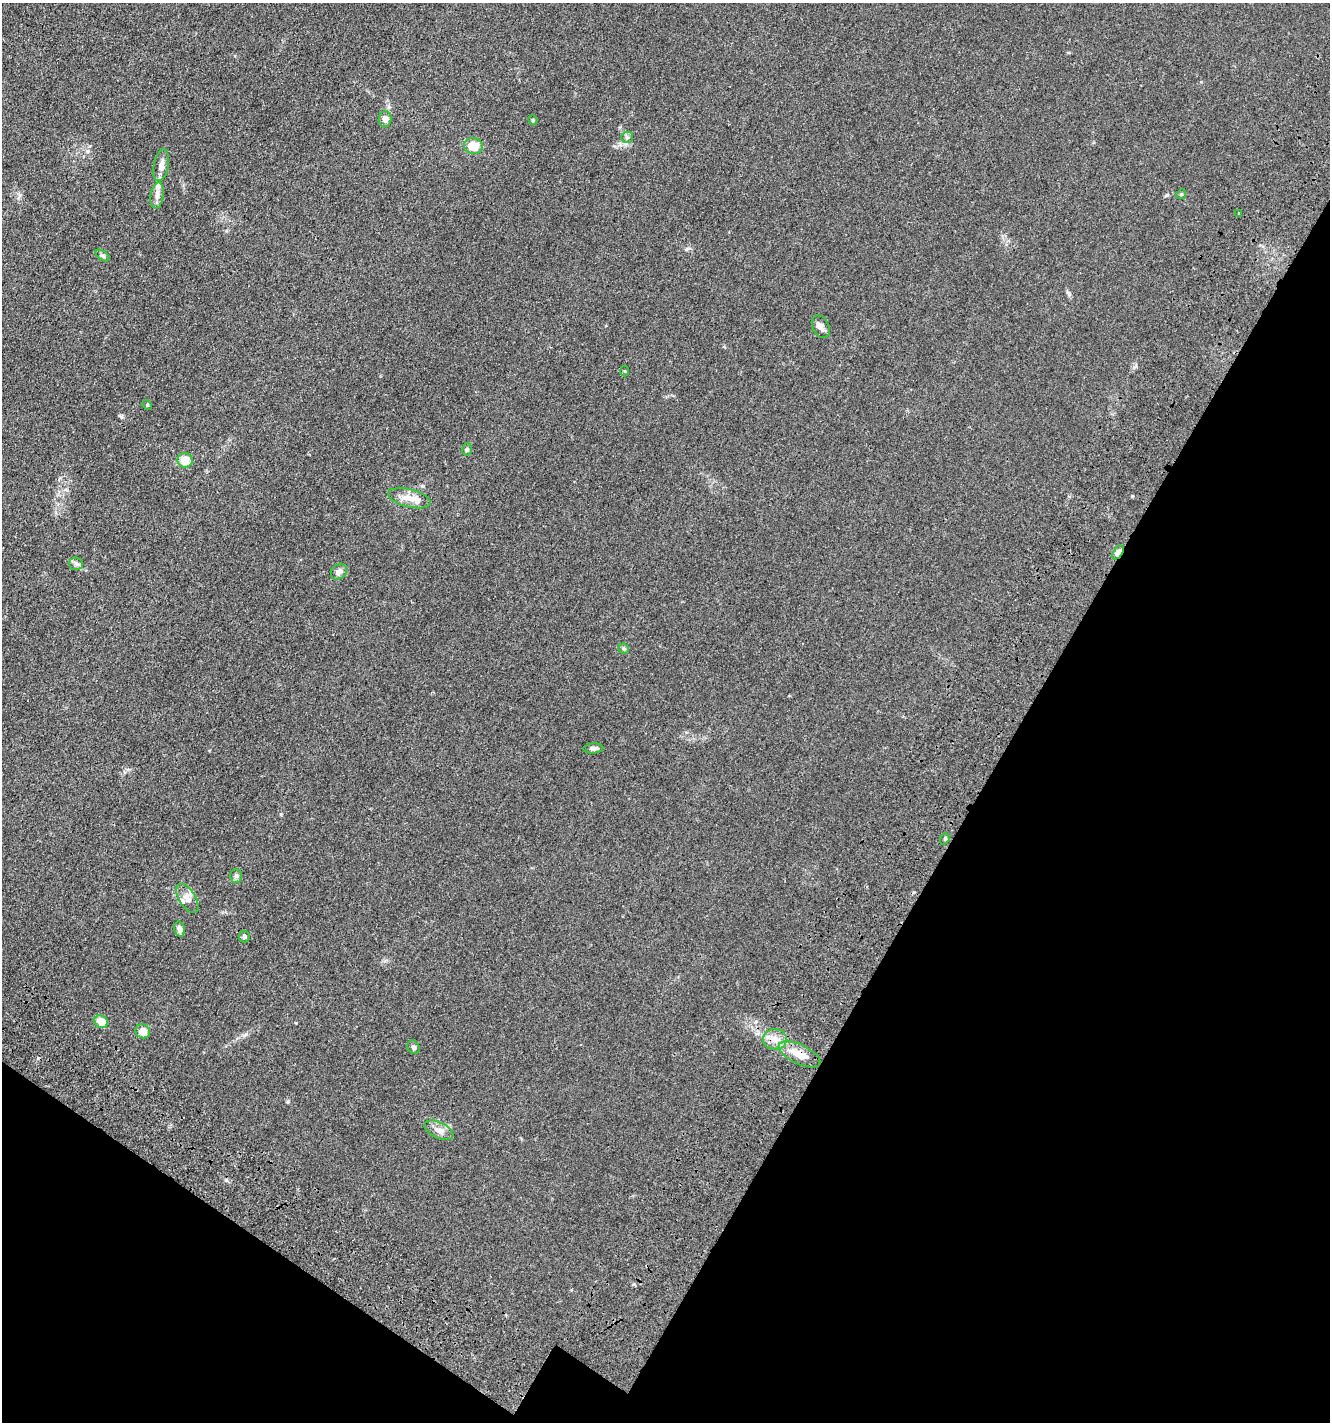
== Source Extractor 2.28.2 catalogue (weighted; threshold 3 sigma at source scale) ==
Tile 15 of 4 x 4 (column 3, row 4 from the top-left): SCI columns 3146-4473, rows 210-1629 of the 6106 x 6096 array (HDU 1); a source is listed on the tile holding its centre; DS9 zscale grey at full resolution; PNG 1332 x 1424 px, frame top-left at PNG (2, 3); each listed source drawn as its Kron ellipse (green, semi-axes under 4 px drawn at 4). Shown black and unused: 29% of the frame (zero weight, under 3 of 4 exposures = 11% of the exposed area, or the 3 px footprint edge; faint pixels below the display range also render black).
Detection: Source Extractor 2.28.2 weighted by HDU 2 'WHT'; one run over the whole footprint, this tile lists its part. Background 0.0444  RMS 0.0053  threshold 0.0239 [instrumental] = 3 sigma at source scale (4.5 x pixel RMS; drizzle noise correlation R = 1.50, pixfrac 1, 0.05/0.05 arcsec/px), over >= 5 px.
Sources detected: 32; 1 inside a brighter listed object's ellipse — not listed separately; the other 31 listed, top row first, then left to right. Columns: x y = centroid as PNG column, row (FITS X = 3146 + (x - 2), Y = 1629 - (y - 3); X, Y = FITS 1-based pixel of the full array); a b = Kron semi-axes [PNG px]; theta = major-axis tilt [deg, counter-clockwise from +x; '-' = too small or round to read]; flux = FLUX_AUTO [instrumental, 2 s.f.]
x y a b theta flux
385 119 8 6 89 2.3
533 120 5 4 - 0.63
627 137 6 5 - 1.1
473 146 9 8 - 9
161 165 16 7 78 3.6
1181 194 5 4 - 0.64
157 195 13 6 81 3
1239 213 3 2 - 0.69
103 256 8 4 -34 1
821 327 12 8 -64 2.7
625 371 5 3 - 0.5
147 405 5 4 - 0.52
467 449 6 5 - 0.9
185 460 7 7 - 7.8
409 498 22 9 -14 6.6
1118 553 7 4 56 11
76 564 7 6 - 1.4
339 572 9 7 42 3.2
624 649 5 5 - 1.1
593 748 10 5 4 1.7
945 839 6 4 69 0.76
236 876 7 6 - 1.1
187 898 16 8 -58 3.7
180 929 7 5 -75 2.4
244 936 6 5 - 0.98
101 1022 7 6 - 8.1
143 1031 7 7 - 4.3
775 1039 12 10 1 4.9
414 1047 7 6 - 1.1
799 1054 22 9 -25 8.7
439 1130 15 8 -26 3.5
Overlapping masked pixels (flux is a lower limit): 2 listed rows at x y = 1118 553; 799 1054
Unlisted compact peaks at least as high as the median listed source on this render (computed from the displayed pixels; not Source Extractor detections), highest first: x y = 1069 294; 1132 496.